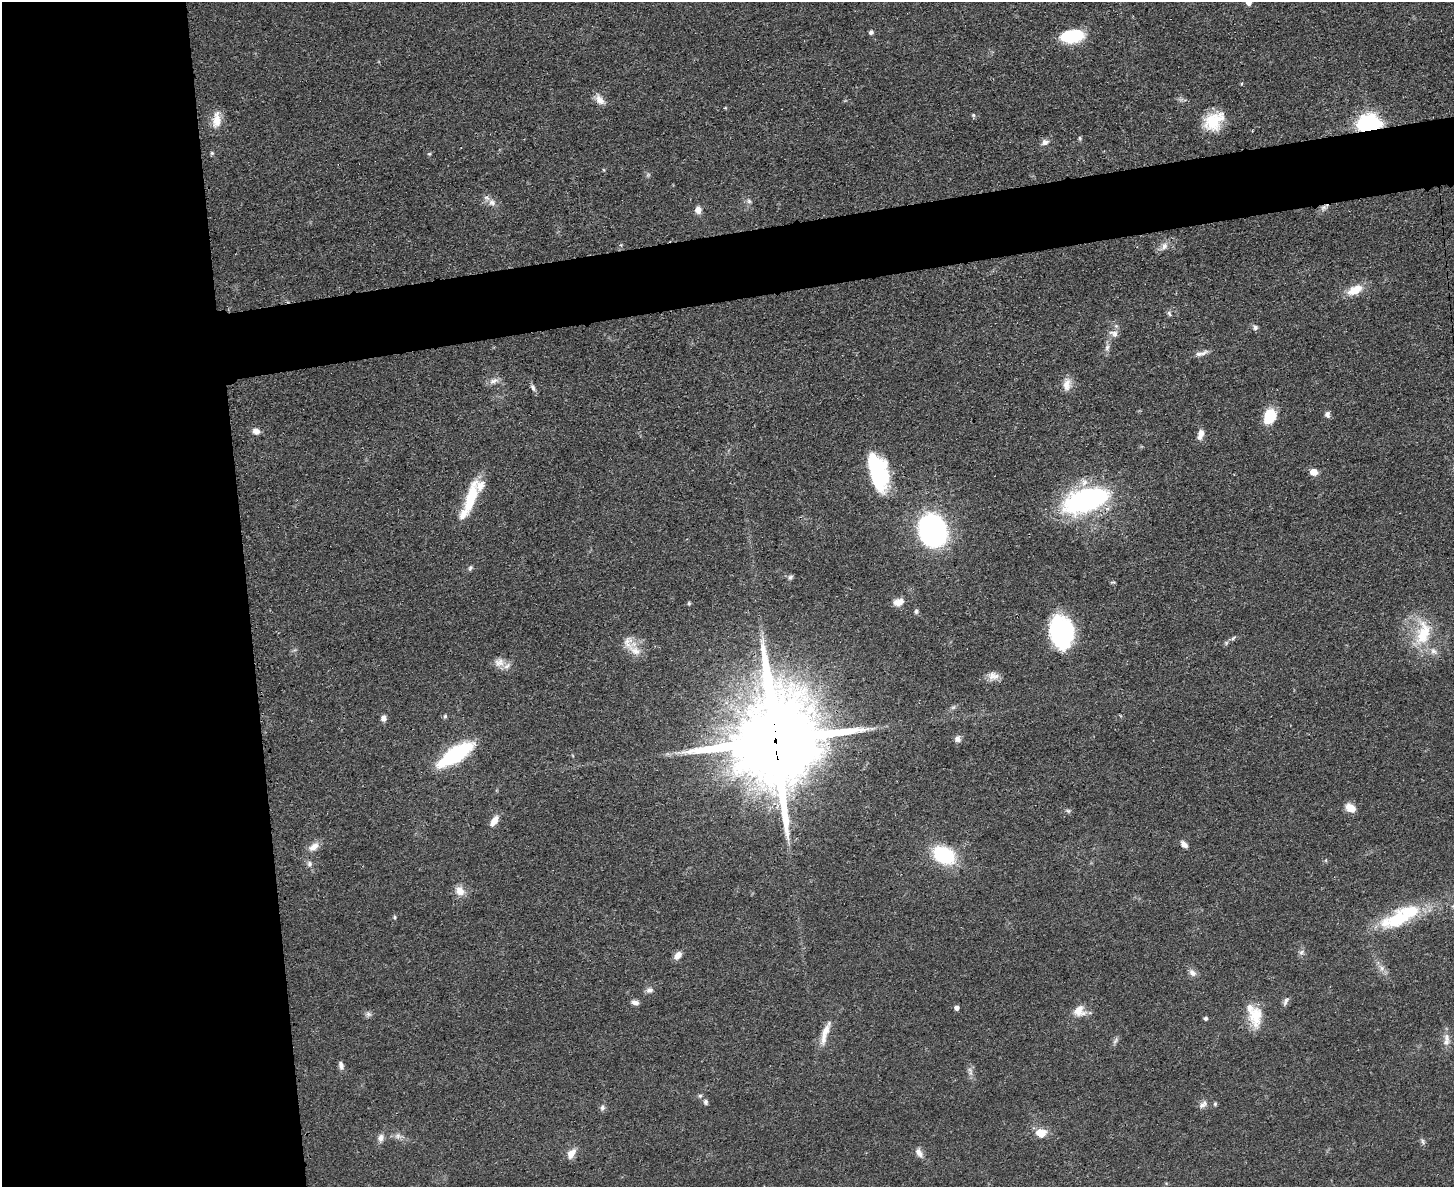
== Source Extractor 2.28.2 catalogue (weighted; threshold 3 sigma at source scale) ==
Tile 7 of 3 x 4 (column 1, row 3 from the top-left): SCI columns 142-1593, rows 1198-2382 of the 4749 x 4765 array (HDU 1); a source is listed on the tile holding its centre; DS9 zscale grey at full resolution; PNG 1456 x 1189 px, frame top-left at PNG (2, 2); no overlay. Shown black and unused: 22% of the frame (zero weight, under 3 of 4 exposures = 2% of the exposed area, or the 3 px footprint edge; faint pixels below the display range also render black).
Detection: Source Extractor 2.28.2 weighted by HDU 2 'WHT'; one run over the whole footprint, this tile lists its part. Background 0.0457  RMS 0.0051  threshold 0.023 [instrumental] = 3 sigma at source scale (4.5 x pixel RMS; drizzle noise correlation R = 1.50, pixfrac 1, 0.05/0.05 arcsec/px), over >= 5 px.
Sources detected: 102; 1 too faint to see at this stretch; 1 inside a brighter object's white glare — not listed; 9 inside a brighter listed object's ellipse — not listed separately; the other 91 listed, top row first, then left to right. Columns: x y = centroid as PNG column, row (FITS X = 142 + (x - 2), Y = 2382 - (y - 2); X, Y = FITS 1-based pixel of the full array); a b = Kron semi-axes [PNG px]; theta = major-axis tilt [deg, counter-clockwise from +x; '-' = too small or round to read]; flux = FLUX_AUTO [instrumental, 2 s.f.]
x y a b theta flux
1249 2 5 5 - 4.1
871 32 5 5 - 1.4
1072 36 21 11 8 27
600 100 16 9 -55 3.8
725 108 4 4 - 0.46
973 115 6 4 -89 0.69
216 120 23 10 83 6.8
1213 121 24 18 42 17
1369 124 8 7 - 270
1080 138 6 5 - 0.77
1045 142 8 7 - 2.5
212 153 6 5 - 0.75
429 154 5 4 - 0.61
749 201 6 6 - 1.2
492 202 10 10 - 3.2
1324 207 8 4 0 1.4
698 210 7 6 - 3.8
1164 246 10 8 61 2.8
1355 290 19 9 25 9.4
1169 314 8 4 -62 1.1
1255 327 7 6 - 1.3
1114 333 13 8 -23 2.7
1107 347 9 5 64 1.7
1199 354 11 6 14 2.5
494 381 14 6 22 2.6
1067 384 18 9 87 4.5
533 388 10 5 -65 1.5
1327 414 8 6 -84 1.7
1270 416 14 10 65 16
256 431 9 7 -11 2.9
1200 434 12 7 74 3.7
878 472 37 17 -74 52
1314 472 7 6 - 5
471 498 45 12 73 22
1086 500 55 25 18 82
932 531 28 24 -76 110
470 568 8 5 63 1.1
790 577 7 6 - 1.2
898 602 11 8 16 4.8
689 603 6 4 -71 0.69
916 611 7 5 88 1.1
1057 633 33 26 64 48
1423 633 39 20 81 23
1233 638 7 4 46 0.93
635 651 22 10 -33 6.3
499 662 14 12 16 4.8
993 676 15 10 -8 3.9
953 707 8 4 36 1
445 716 6 5 - 0.87
384 718 6 6 - 2.5
872 729 7 4 1 1.2
958 739 8 7 - 2.3
775 741 28 24 90 10000
455 755 40 14 33 46
1350 808 12 8 -31 5.6
1068 811 6 5 - 0.92
494 821 16 7 57 4
1184 844 9 6 -44 2.7
314 847 16 9 33 4.4
944 855 19 14 -28 39
309 864 9 7 -76 2
460 891 13 11 -66 4.8
395 917 5 4 - 0.67
1399 919 42 24 37 28
1301 952 8 5 37 1.4
678 955 9 7 45 4
1382 968 7 6 - 1.8
1192 973 11 8 -43 2.5
650 990 9 7 3 2.1
1286 1001 13 5 64 1.7
635 1002 9 5 -14 2.3
957 1008 4 4 - 2.4
1079 1011 16 14 -6 5.8
368 1014 9 6 -16 1.5
1255 1016 29 15 -89 13
1206 1018 4 4 - 1.3
825 1033 33 8 74 7.3
1447 1038 12 8 89 3
1115 1041 10 4 55 1.4
341 1065 10 6 -75 2.1
700 1096 6 5 - 0.91
706 1102 7 6 - 1.4
1215 1104 6 5 - 0.73
1203 1105 14 7 39 2.4
602 1108 8 7 - 1.4
1041 1133 13 10 1 6.7
398 1136 8 7 - 1.9
381 1138 10 8 71 2.7
1423 1141 8 4 -81 1.2
571 1153 16 9 55 4.4
919 1153 13 7 -59 2.9
Overlapping masked pixels (flux is a lower limit): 3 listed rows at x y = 1369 124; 1086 500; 775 741
Isophote crosses this tile's border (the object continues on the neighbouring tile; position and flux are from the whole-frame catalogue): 1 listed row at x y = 1249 2